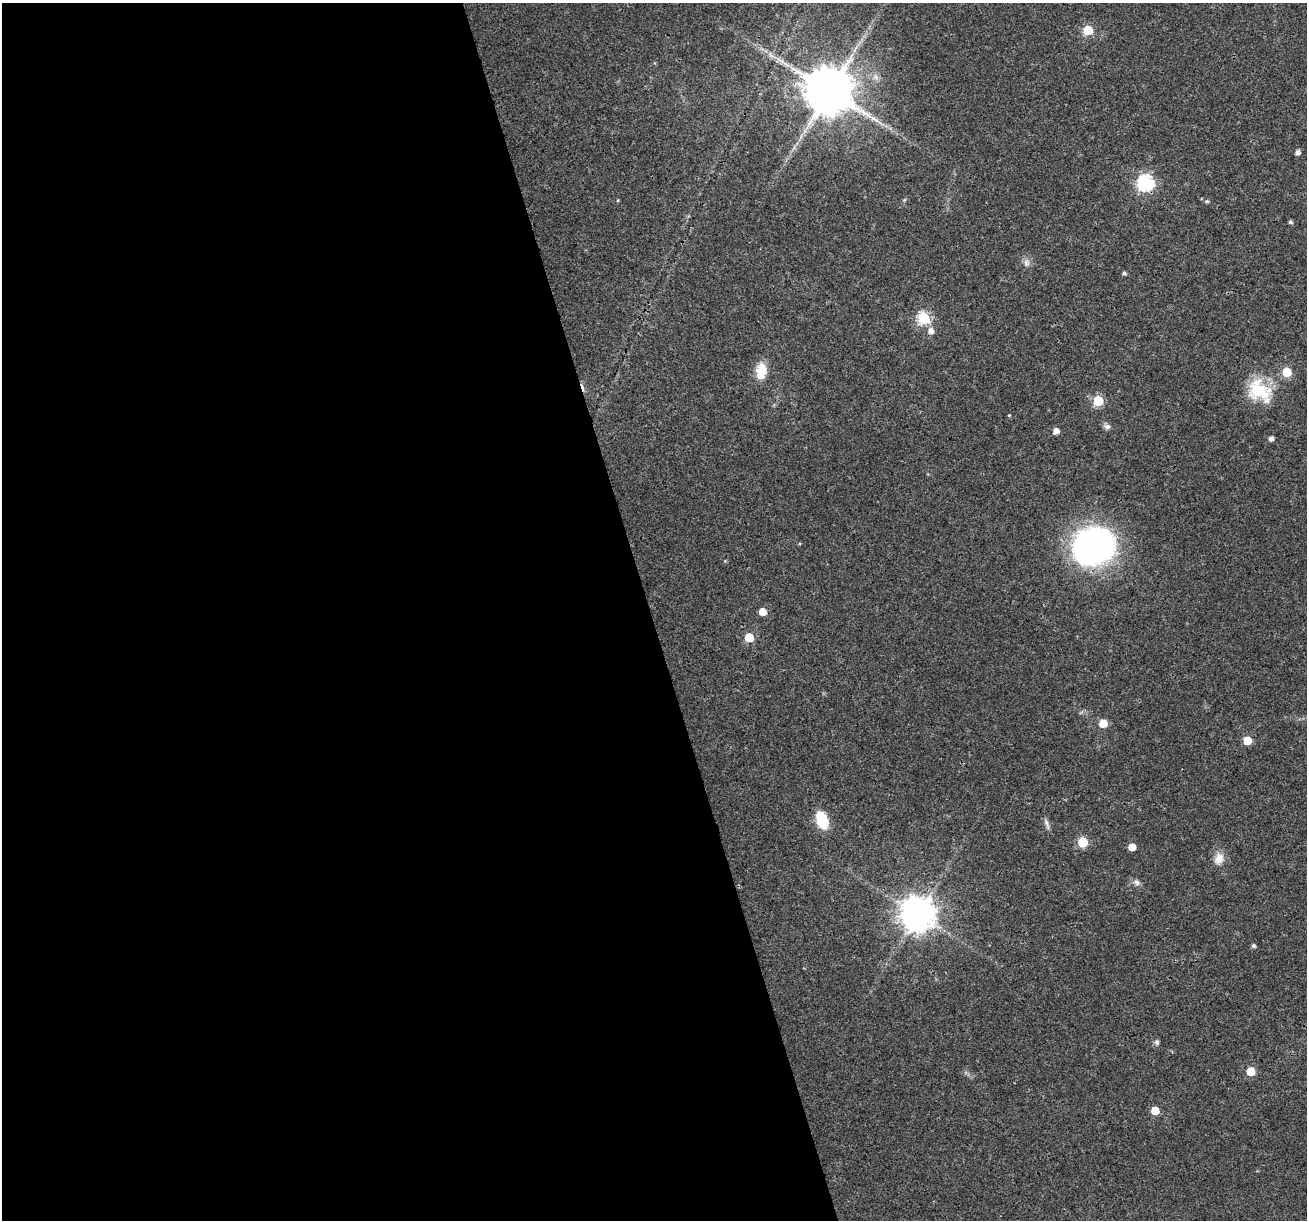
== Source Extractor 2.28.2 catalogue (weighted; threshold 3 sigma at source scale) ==
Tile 9 of 4 x 4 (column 1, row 3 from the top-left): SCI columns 2-1306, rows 1321-2538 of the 5220 x 5027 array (HDU 1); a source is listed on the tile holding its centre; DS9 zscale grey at full resolution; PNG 1309 x 1222 px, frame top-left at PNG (2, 3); no overlay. Shown black and unused: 50% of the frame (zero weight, under 3 of 4 exposures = <1% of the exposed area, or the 3 px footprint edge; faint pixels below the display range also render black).
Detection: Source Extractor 2.28.2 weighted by HDU 2 'WHT'; one run over the whole footprint, this tile lists its part. Background 0.0215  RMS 0.003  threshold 0.0133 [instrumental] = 3 sigma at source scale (4.5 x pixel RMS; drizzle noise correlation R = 1.50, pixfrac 1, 0.0396/0.0396 arcsec/px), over >= 5 px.
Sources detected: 38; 1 cosmic-ray / hot-pixel residue — not listed; the other 37 listed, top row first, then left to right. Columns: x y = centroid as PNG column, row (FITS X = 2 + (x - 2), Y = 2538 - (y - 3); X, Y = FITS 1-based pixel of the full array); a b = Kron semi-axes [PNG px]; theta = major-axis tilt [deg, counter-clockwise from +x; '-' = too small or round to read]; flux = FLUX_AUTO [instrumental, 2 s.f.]
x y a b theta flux
1088 30 6 5 - 15
855 50 9 3 69 0.73
875 77 9 7 -34 1.4
829 91 13 12 - 1700
1298 152 5 4 - 1.3
1145 183 7 7 - 70
618 200 5 3 - 0.27
1207 201 6 4 -2 0.49
1290 222 4 4 - 0.61
1026 263 10 8 75 1.3
1124 273 4 4 - 0.71
924 318 6 6 - 33
931 331 6 6 - 1.9
761 371 19 12 85 5.9
1287 372 6 5 - 13
1259 390 31 24 -27 14
1098 401 6 6 - 20
1009 415 4 4 - 0.26
1107 426 8 7 - 1
1056 431 5 5 - 2.3
1271 439 5 5 - 1.2
1093 546 46 40 31 70
762 612 5 5 - 4.1
749 637 6 5 - 12
1103 723 5 5 - 7
1247 740 5 5 - 7.5
822 820 18 11 -66 9.8
1047 823 17 5 -71 1.1
1083 842 6 6 - 16
1132 847 5 5 - 4.2
1219 858 16 11 68 3
1136 882 9 7 -43 1.1
918 914 10 10 - 640
1253 946 5 4 - 0.75
1157 1042 7 6 - 0.82
1251 1071 5 5 - 8.1
1155 1111 5 5 - 6.9